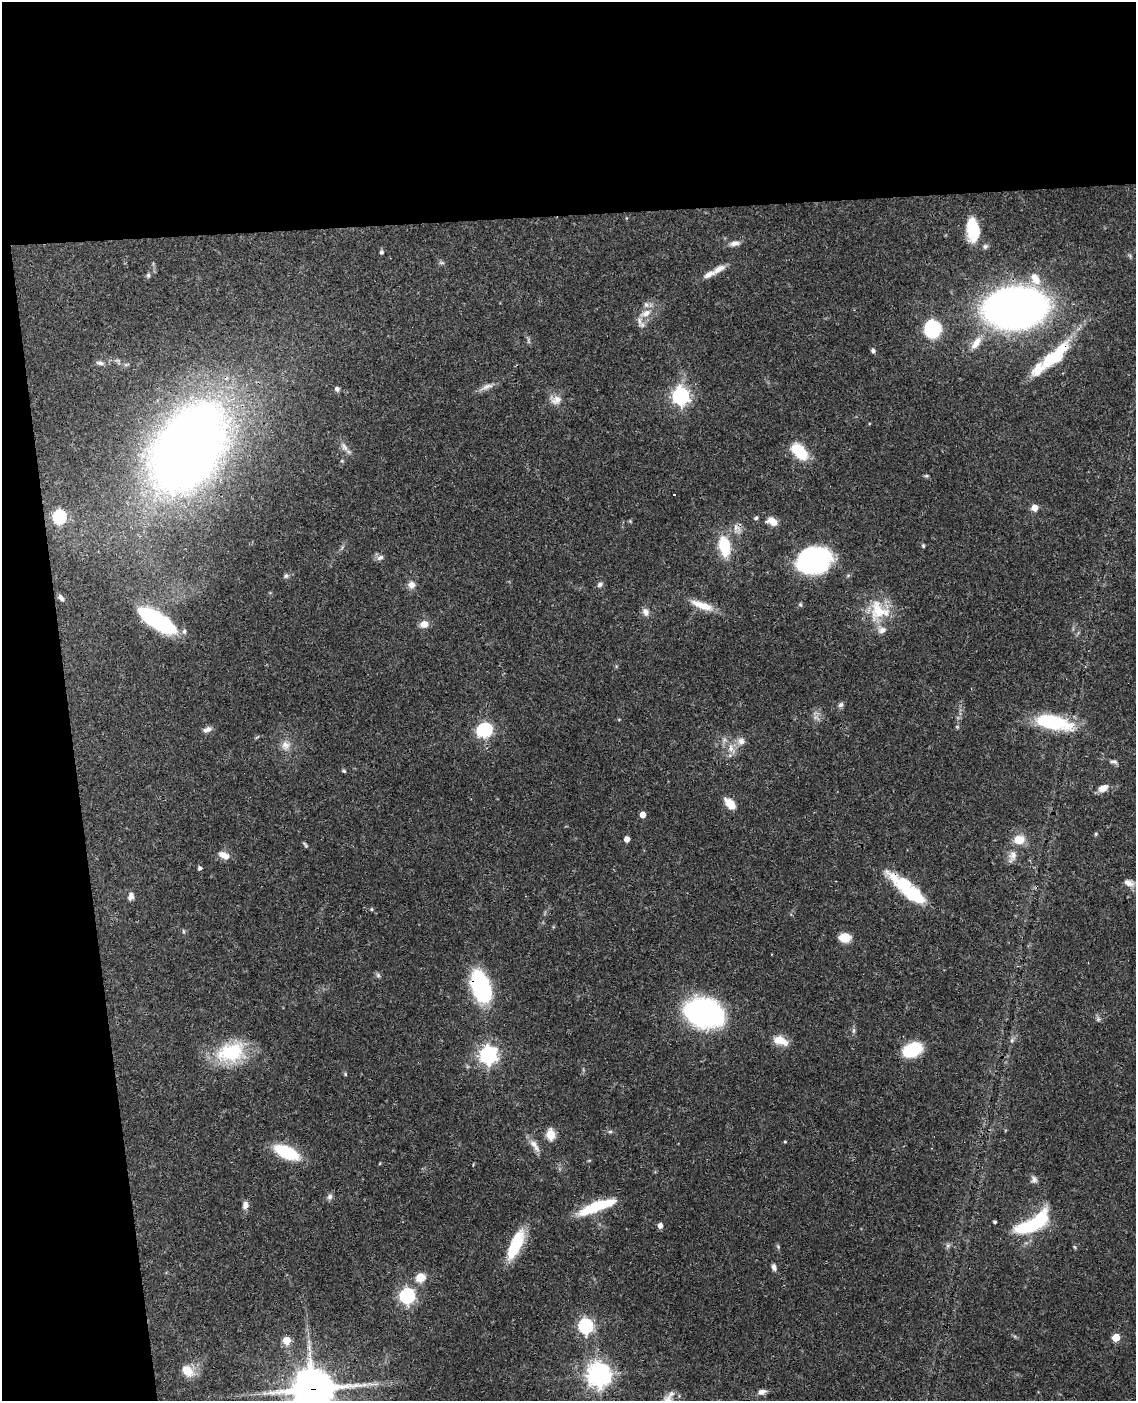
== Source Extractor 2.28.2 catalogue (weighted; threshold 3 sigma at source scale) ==
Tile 1 of 4 x 3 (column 1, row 1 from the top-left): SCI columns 58-1191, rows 3042-4440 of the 4648 x 4580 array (HDU 1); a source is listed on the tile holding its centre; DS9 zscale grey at full resolution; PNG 1138 x 1403 px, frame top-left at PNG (2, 2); no overlay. Shown black and unused: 21% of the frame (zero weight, under 3 of 4 exposures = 6% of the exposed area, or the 3 px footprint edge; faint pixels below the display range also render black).
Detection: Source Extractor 2.28.2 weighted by HDU 2 'WHT'; one run over the whole footprint, this tile lists its part. Background 0.0901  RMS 0.0036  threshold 0.0161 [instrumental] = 3 sigma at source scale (4.5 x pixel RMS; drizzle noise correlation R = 1.50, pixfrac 1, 0.05/0.05 arcsec/px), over >= 5 px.
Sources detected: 114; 1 too faint to see at this stretch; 1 inside a brighter object's white glare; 1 cosmic-ray / hot-pixel residue — not listed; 7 inside a brighter listed object's ellipse — not listed separately; the other 104 listed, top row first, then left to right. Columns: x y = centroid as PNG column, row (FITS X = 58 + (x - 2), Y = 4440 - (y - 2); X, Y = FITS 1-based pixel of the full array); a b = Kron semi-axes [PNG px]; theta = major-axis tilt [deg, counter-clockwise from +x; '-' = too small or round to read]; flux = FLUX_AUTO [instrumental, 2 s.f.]
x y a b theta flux
973 230 26 13 -85 13
734 243 13 7 10 1.9
985 246 7 7 - 0.91
381 252 5 4 - 0.82
442 263 7 4 -18 0.63
718 269 20 8 33 3.3
148 275 6 6 - 0.73
1035 279 19 12 -59 5.3
1015 308 37 23 3 330
646 313 17 9 26 4.1
642 325 9 8 - 1.6
932 329 14 12 82 28
976 343 21 9 54 4.8
873 351 5 5 - 0.85
1057 356 25 16 37 13
100 363 12 5 -5 1.3
487 387 20 6 22 2.3
337 389 6 6 - 0.95
680 396 7 7 - 120
556 400 16 12 -9 3.5
344 447 14 7 -57 2
188 449 64 41 58 510
800 452 20 11 -47 13
342 461 6 3 -18 0.38
926 476 6 4 0 0.48
674 495 3 3 - 0.75
1035 508 5 5 - 4.6
59 517 6 6 - 52
756 518 5 4 - 0.54
772 521 10 7 -30 4.2
724 546 18 10 -79 15
923 546 5 4 - 0.46
380 558 10 6 25 1.3
810 558 28 23 41 47
286 576 7 6 - 0.85
600 584 7 6 - 1.1
412 585 8 8 - 2.4
61 598 9 5 -57 1.1
702 605 31 9 -20 6.2
878 610 33 22 87 13
645 612 11 8 -67 1.9
157 620 40 14 -32 38
424 624 9 8 - 3.2
841 705 8 7 - 0.97
1053 722 42 15 -12 26
957 727 6 4 0 0.41
207 729 12 7 24 1.6
484 730 9 6 10 70
741 741 11 10 - 2.4
286 745 13 12 - 3.1
731 748 17 9 -67 3.8
1114 762 10 6 -8 1
344 771 5 4 - 0.52
1103 788 12 8 23 3
730 803 15 9 -45 4.7
643 814 5 4 - 3.1
1096 834 5 4 - 0.44
627 839 4 4 - 2.5
1019 840 13 10 1 5.2
305 845 9 3 -53 0.57
224 855 14 8 -24 3.3
1013 855 14 11 78 2.9
200 868 4 4 - 0.95
1129 883 12 7 -17 2.2
910 891 46 15 -42 22
131 896 9 6 82 1.8
371 909 5 4 - 0.48
183 931 6 3 -72 0.44
844 938 9 7 -7 7.5
378 975 7 5 -46 0.76
481 987 24 13 -72 60
704 1013 33 25 -10 80
1098 1019 6 6 - 0.81
854 1030 9 4 89 0.84
1012 1040 6 5 - 0.73
780 1041 19 10 -20 5.3
912 1049 19 13 26 16
231 1052 39 25 12 22
488 1055 7 7 - 150
610 1132 6 4 1 0.59
551 1134 6 5 - 21
785 1141 5 3 - 0.33
533 1144 14 9 -32 2.7
287 1152 27 11 -24 18
1034 1179 10 8 -85 1.3
330 1197 8 6 72 1.2
245 1205 10 7 76 1.7
597 1206 44 10 20 15
995 1222 3 3 - 0.71
1033 1224 41 14 30 29
660 1225 5 5 - 1.8
516 1244 37 13 65 15
778 1246 7 5 -78 0.54
774 1267 8 5 -74 1.3
420 1277 8 7 - 6.9
407 1296 6 6 - 87
585 1326 7 6 - 64
1116 1337 5 5 - 9.3
287 1340 5 5 - 9.3
187 1371 12 9 -46 6.8
599 1375 9 8 - 250
313 1389 16 13 -3 920
762 1392 11 7 17 1.8
671 1394 10 7 28 1.5
Overlapping masked pixels (flux is a lower limit): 5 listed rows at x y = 188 449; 157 620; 910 891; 481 987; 313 1389
Isophote crosses this tile's border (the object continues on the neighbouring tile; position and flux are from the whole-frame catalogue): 1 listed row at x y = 313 1389